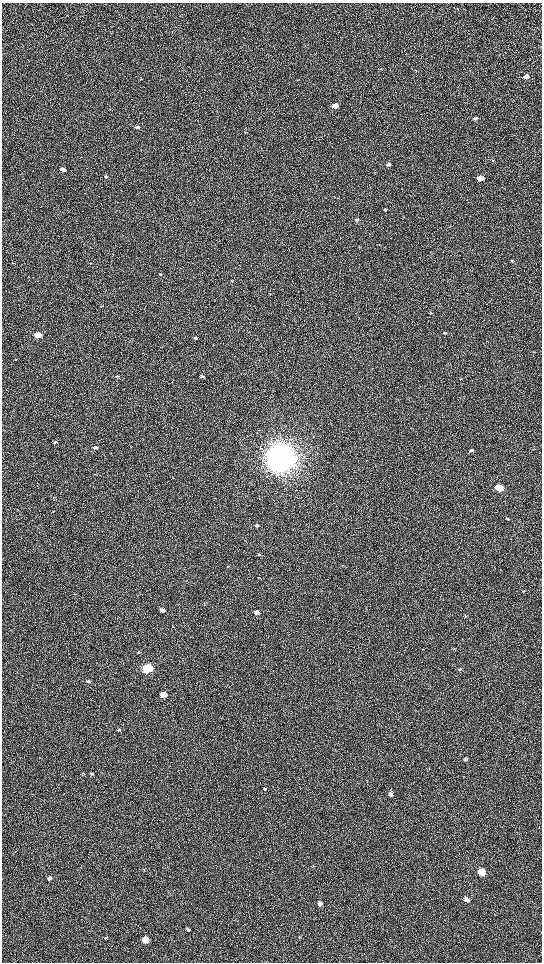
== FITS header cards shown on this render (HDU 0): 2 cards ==
NAXIS1  =                 1080 / length of data axis 1
NAXIS2  =                 1920 / length of data axis 2

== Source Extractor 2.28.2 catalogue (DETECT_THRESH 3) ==
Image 1080 x 1920 px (HDU 0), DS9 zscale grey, zoomed out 1/2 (1 PNG px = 2 x 2 image px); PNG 544 x 964 px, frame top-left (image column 1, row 1919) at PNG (2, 3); no overlay
Background 486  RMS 24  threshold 71.2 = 3 sigma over >= 5 px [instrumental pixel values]
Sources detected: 64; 4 cannot appear on this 1/2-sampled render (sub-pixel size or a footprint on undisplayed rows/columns) and are not listed; the other 60 listed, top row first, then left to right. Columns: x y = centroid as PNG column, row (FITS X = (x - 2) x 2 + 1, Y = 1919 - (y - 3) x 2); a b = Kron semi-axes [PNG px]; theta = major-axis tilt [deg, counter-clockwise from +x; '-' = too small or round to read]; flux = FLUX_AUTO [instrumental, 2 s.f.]
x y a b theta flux
526 76 5 4 - 2.3e+04
141 79 3 2 - 1.6e+03
297 80 4 2 - 1.9e+03
335 106 4 3 - 6.8e+04
475 118 4 3 - 8.6e+03
137 127 4 3 - 1.2e+04
493 160 3 2 - 2.1e+03
389 164 4 3 - 1.3e+04
63 169 4 3 - 2.3e+04
105 176 3 3 - 6.5e+03
480 178 5 3 - 6.0e+04
385 210 3 3 - 3.5e+03
356 220 4 3 - 7.5e+03
512 261 3 3 - 4.2e+03
90 263 3 2 - 2.1e+03
160 274 3 2 - 5.1e+03
232 281 3 2 - 3.9e+03
269 294 3 2 - 1.6e+03
102 306 3 2 - 2.1e+03
431 313 4 3 - 5.1e+03
445 333 4 2 - 6.3e+03
37 335 4 3 - 1.8e+05
196 338 4 3 - 6.6e+03
117 376 4 3 - 5.3e+03
202 376 4 3 - 9.5e+03
55 442 4 3 - 7.8e+03
95 448 4 3 - 1.8e+04
472 450 4 3 - 1.3e+04
280 458 10 9 - 1.0e+07
95 474 3 2 - 2.3e+03
499 488 5 4 - 2.0e+05
18 510 3 2 - 2.1e+03
507 519 3 3 - 3.6e+03
257 525 4 3 - 1.3e+04
259 554 4 3 - 4.8e+03
343 565 3 2 - 2.0e+03
228 566 3 2 - 1.9e+03
523 591 4 2 - 2.9e+03
162 610 4 3 - 1.7e+04
257 612 4 3 - 3.9e+04
465 616 4 3 - 3.8e+03
172 626 3 1 - 1.9e+03
454 648 3 2 - 2.2e+03
138 652 3 3 - 3.0e+03
147 668 5 4 - 9.1e+05
460 669 3 3 - 3.4e+03
89 681 4 3 - 6.2e+03
163 695 4 3 - 8.7e+04
119 730 4 4 - 7.9e+03
465 759 5 3 - 6.1e+03
92 774 4 2 - 3.8e+03
265 789 4 3 - 4.9e+03
390 794 5 4 - 1.1e+04
481 872 5 4 - 9.3e+04
49 878 5 4 - 1.1e+04
466 899 5 4 - 2.1e+04
320 904 4 4 - 1.6e+04
187 929 4 3 - 5.0e+03
106 938 4 4 - 5.0e+03
145 940 5 4 - 7.4e+04
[4 sub-pixel or undisplayed-footprint detections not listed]